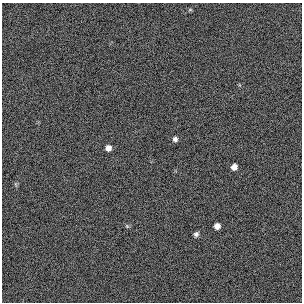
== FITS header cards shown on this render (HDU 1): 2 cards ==
NAXIS1  =                  300 / length of original image axis
NAXIS2  =                  300 / length of original image axis

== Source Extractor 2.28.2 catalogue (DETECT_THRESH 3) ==
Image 300 x 300 px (HDU 1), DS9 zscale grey, 1 PNG px = 1 image px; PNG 304 x 304 px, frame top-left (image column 1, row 300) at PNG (2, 3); no overlay
Background 384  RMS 67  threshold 200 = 3 sigma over >= 5 px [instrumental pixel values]
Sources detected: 7; all 7 listed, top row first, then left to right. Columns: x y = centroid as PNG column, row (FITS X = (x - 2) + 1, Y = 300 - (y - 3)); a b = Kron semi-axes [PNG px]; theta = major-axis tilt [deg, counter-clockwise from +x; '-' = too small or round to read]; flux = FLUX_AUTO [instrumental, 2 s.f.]
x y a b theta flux
190 10 6 4 1 5000
175 139 6 5 - 14000
108 148 6 6 - 25000
234 167 5 5 - 28000
127 226 5 5 - 6000
217 226 5 5 - 26000
196 234 6 5 - 12000